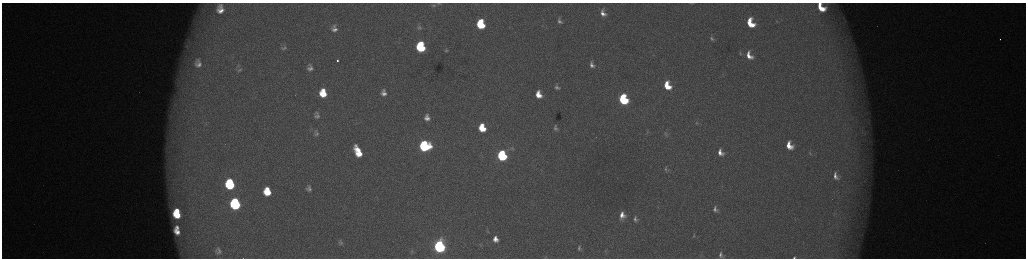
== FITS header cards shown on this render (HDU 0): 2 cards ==
NAXIS1  =                 2048 /fastest changing axis
NAXIS2  =                  512 /next to fastest changing axis

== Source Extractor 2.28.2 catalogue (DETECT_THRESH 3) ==
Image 2048 x 512 px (HDU 0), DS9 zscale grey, zoomed out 1/2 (1 PNG px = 2 x 2 image px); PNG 1028 x 260 px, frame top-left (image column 1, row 511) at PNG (2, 3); no overlay
Background 173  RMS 1.9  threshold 5.79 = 3 sigma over >= 5 px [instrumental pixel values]
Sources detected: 75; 4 cannot appear on this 1/2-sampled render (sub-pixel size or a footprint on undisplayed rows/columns) and are not listed; the other 71 listed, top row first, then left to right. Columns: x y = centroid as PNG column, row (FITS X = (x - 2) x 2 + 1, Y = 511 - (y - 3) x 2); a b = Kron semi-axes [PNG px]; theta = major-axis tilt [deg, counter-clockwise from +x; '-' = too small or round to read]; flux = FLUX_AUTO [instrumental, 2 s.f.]
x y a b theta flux
439 3 8 3 0 740
691 3 7 2 -1 530
434 5 8 5 -9 1300
221 7 10 6 -41 2000
821 7 12 7 -49 10000
220 11 10 9 - 4100
603 13 6 4 -63 2500
560 21 8 5 -56 1400
750 23 8 6 -65 12000
481 24 8 6 -77 24000
334 26 7 7 - 1300
419 27 9 5 -7 1400
334 29 8 6 -11 2000
712 38 8 5 -64 1200
1000 39 2 1 - 230
420 47 7 6 - 38000
284 48 8 5 10 1000
446 50 6 4 8 660
740 53 7 3 -77 570
749 55 10 6 -58 4700
337 60 2 2 - 2600
198 63 16 12 -88 6000
592 65 7 5 -68 1800
310 68 9 7 89 2200
239 70 7 5 27 880
667 85 8 6 -65 9900
557 87 9 6 -60 1600
323 93 9 7 -80 11000
384 93 8 6 -82 2500
538 95 8 6 -70 6000
623 99 7 6 - 42000
317 115 11 9 -78 2900
427 118 6 5 - 2300
696 123 4 3 - 330
482 128 7 5 -73 11000
556 128 8 5 -70 1300
316 130 6 4 6 1000
647 132 6 3 -86 520
316 134 11 8 -11 2600
666 134 9 6 -64 1200
789 145 9 7 -62 6700
424 146 7 7 - 59000
358 151 11 6 -64 11000
720 152 6 5 - 3000
810 153 9 5 -79 1000
502 156 7 5 -70 51000
666 169 7 5 -79 910
835 176 10 6 -69 2300
230 184 8 6 -79 36000
309 189 11 9 -86 2800
267 191 8 7 - 12000
235 204 8 6 -79 62000
715 209 7 5 -69 1400
177 211 4 3 - 4400
834 214 5 2 - 300
177 215 7 5 -35 11000
622 215 9 7 84 3900
635 219 9 6 -71 1700
177 227 4 3 - 1400
177 232 7 4 -40 3500
694 236 6 3 76 450
495 239 6 5 - 3000
341 243 5 4 - 640
439 246 7 6 - 130000
579 248 11 9 -58 2800
218 251 12 9 -73 3200
412 251 5 4 - 470
605 251 8 3 76 740
721 255 6 4 89 1100
546 257 5 2 - 270
794 257 4 3 - 590
At the frame edge (FLAGS 8, measured only in part): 4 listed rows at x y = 439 3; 691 3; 821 7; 794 257
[4 sub-pixel or undisplayed-footprint detections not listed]